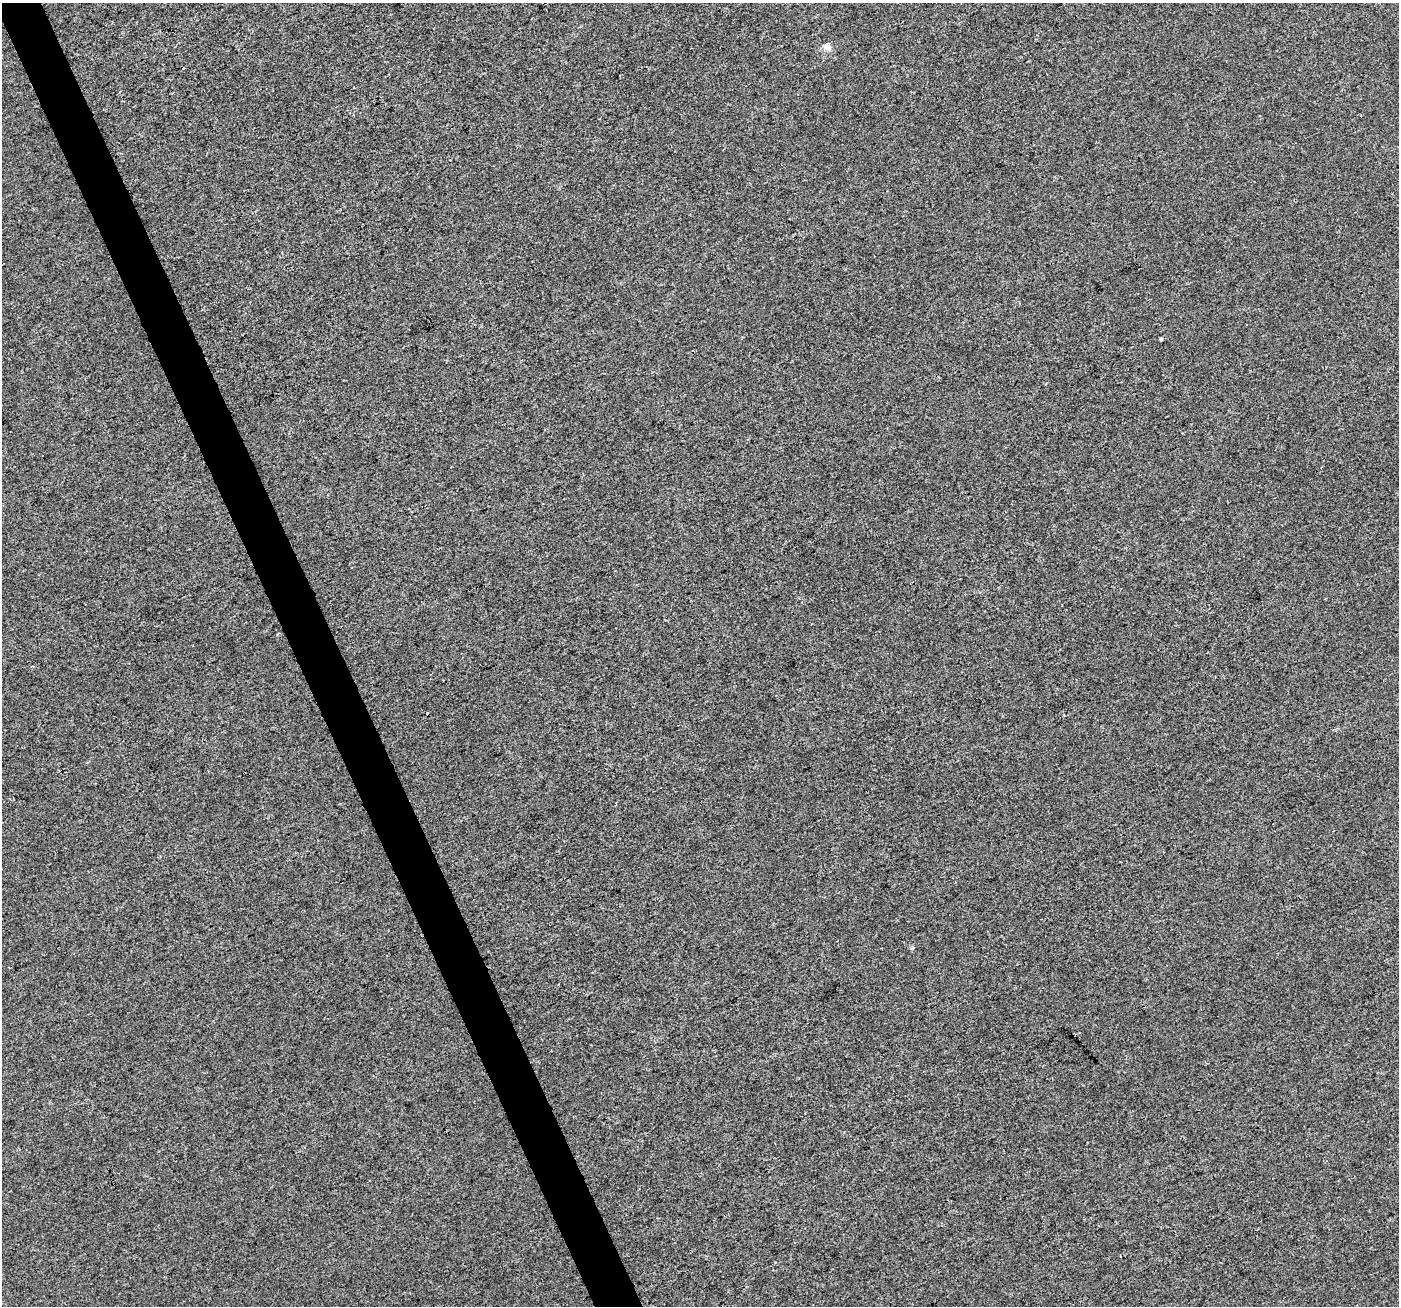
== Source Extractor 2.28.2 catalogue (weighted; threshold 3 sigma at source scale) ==
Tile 11 of 4 x 4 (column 3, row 3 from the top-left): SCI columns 2795-4191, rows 1388-2691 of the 5596 x 5449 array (HDU 1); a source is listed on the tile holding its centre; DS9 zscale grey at full resolution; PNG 1401 x 1308 px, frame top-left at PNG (2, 3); no overlay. Shown black and unused: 3% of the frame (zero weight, under 3 of 4 exposures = <1% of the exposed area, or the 3 px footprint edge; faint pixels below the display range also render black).
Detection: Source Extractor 2.28.2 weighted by HDU 2 'WHT'; one run over the whole footprint, this tile lists its part. Background 0.00326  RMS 0.0033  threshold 0.0148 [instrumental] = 3 sigma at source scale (4.5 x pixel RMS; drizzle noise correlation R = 1.50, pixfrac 1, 0.0396/0.0396 arcsec/px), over >= 5 px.
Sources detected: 4; all 4 listed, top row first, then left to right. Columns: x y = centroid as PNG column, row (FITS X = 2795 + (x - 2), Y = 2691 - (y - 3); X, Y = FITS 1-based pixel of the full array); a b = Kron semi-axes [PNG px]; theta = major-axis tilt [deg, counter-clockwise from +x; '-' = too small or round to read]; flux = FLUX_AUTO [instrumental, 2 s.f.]
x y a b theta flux
827 47 13 8 -32 1.7
1161 339 4 4 - 0.37
32 666 3 3 - 0.47
912 948 4 4 - 0.8